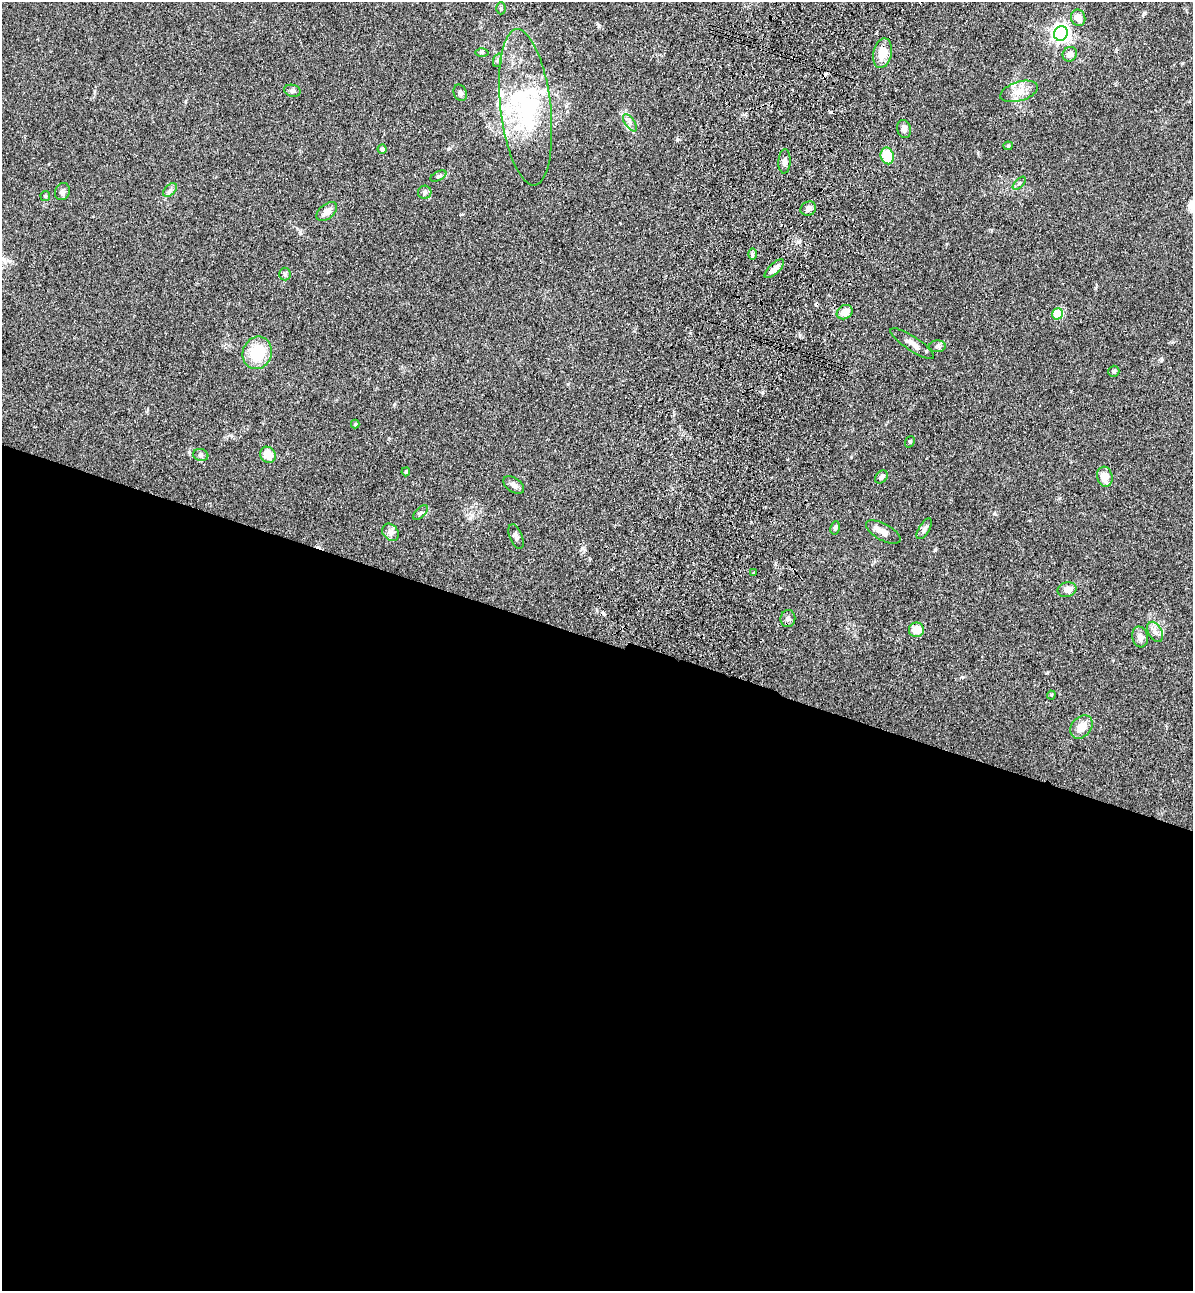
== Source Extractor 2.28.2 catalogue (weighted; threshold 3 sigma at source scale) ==
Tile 14 of 4 x 4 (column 2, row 4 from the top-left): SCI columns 1544-2734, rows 37-1325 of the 5346 x 5227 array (HDU 1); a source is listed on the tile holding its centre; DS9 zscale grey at full resolution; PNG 1195 x 1293 px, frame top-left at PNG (2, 2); each listed source drawn as its Kron ellipse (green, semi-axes under 4 px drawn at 4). Shown black and unused: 51% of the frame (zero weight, under 3 of 4 exposures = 6% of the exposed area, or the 3 px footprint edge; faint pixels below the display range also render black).
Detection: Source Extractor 2.28.2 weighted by HDU 2 'WHT'; one run over the whole footprint, this tile lists its part. Background 0.0962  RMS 0.0061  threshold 0.0274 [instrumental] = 3 sigma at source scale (4.5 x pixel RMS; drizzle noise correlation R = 1.50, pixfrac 1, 0.05/0.05 arcsec/px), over >= 5 px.
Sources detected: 65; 1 inside a brighter object's white glare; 2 cosmic-ray / hot-pixel residue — neither listed nor drawn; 6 inside a brighter listed object's ellipse — not listed separately; the other 56 listed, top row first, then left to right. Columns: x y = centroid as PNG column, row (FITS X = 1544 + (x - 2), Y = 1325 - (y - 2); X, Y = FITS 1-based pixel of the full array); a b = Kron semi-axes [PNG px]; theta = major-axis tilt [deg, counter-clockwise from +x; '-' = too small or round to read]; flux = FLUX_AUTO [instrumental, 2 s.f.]
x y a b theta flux
501 8 6 5 - 0.88
1078 18 8 7 - 5.6
1061 33 7 7 - 240
482 53 6 4 1 0.89
883 53 15 9 78 9.9
1070 54 7 7 - 3.6
498 60 7 4 71 1.1
292 91 8 6 -15 1.7
1019 91 19 9 17 6.7
460 93 8 6 -65 1.8
526 107 78 25 -83 63
630 123 10 5 -55 2
904 129 9 7 -73 2.5
1008 146 4 4 - 0.76
382 149 4 4 - 1.9
887 156 8 6 -77 18
784 161 12 6 87 2.7
438 176 8 4 26 1.2
1019 183 8 3 45 0.91
170 190 8 5 46 1.6
62 192 9 7 64 1.8
425 192 7 6 - 1.7
45 196 5 4 - 0.75
808 209 8 7 - 2.4
327 212 12 7 39 4.5
752 254 6 4 89 0.94
774 269 12 5 43 3.6
285 274 6 6 - 1.1
845 312 8 6 30 6.3
1058 314 6 5 - 31
912 344 26 7 -33 4.3
937 346 8 6 3 1.6
257 353 16 14 70 20
1114 371 5 5 - 1.2
355 424 4 4 - 0.54
910 442 6 4 68 0.76
201 455 8 6 -16 1.4
268 455 8 7 - 8.7
406 472 4 3 - 1.1
881 477 7 5 47 2.2
1105 477 10 7 -76 7.9
514 485 12 7 -35 2.7
421 512 9 4 45 1.3
835 528 7 4 80 1.2
924 529 12 5 58 1.9
391 532 9 7 -51 2.5
883 532 19 8 -29 4
516 537 13 6 -68 2
754 572 3 2 - 0.87
1067 590 9 7 14 4
788 619 8 7 - 2
916 630 7 7 - 8.2
1155 632 11 7 -61 2.8
1140 637 10 8 -75 3
1051 695 4 4 - 0.65
1081 727 13 9 50 7
Overlapping masked pixels (flux is a lower limit): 1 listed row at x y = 774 269
Unlisted compact peaks at least as high as the median listed source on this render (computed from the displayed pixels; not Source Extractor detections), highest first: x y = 935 550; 189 452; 994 514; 448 149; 677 140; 962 677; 582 548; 599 26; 1047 673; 1182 63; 1161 360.